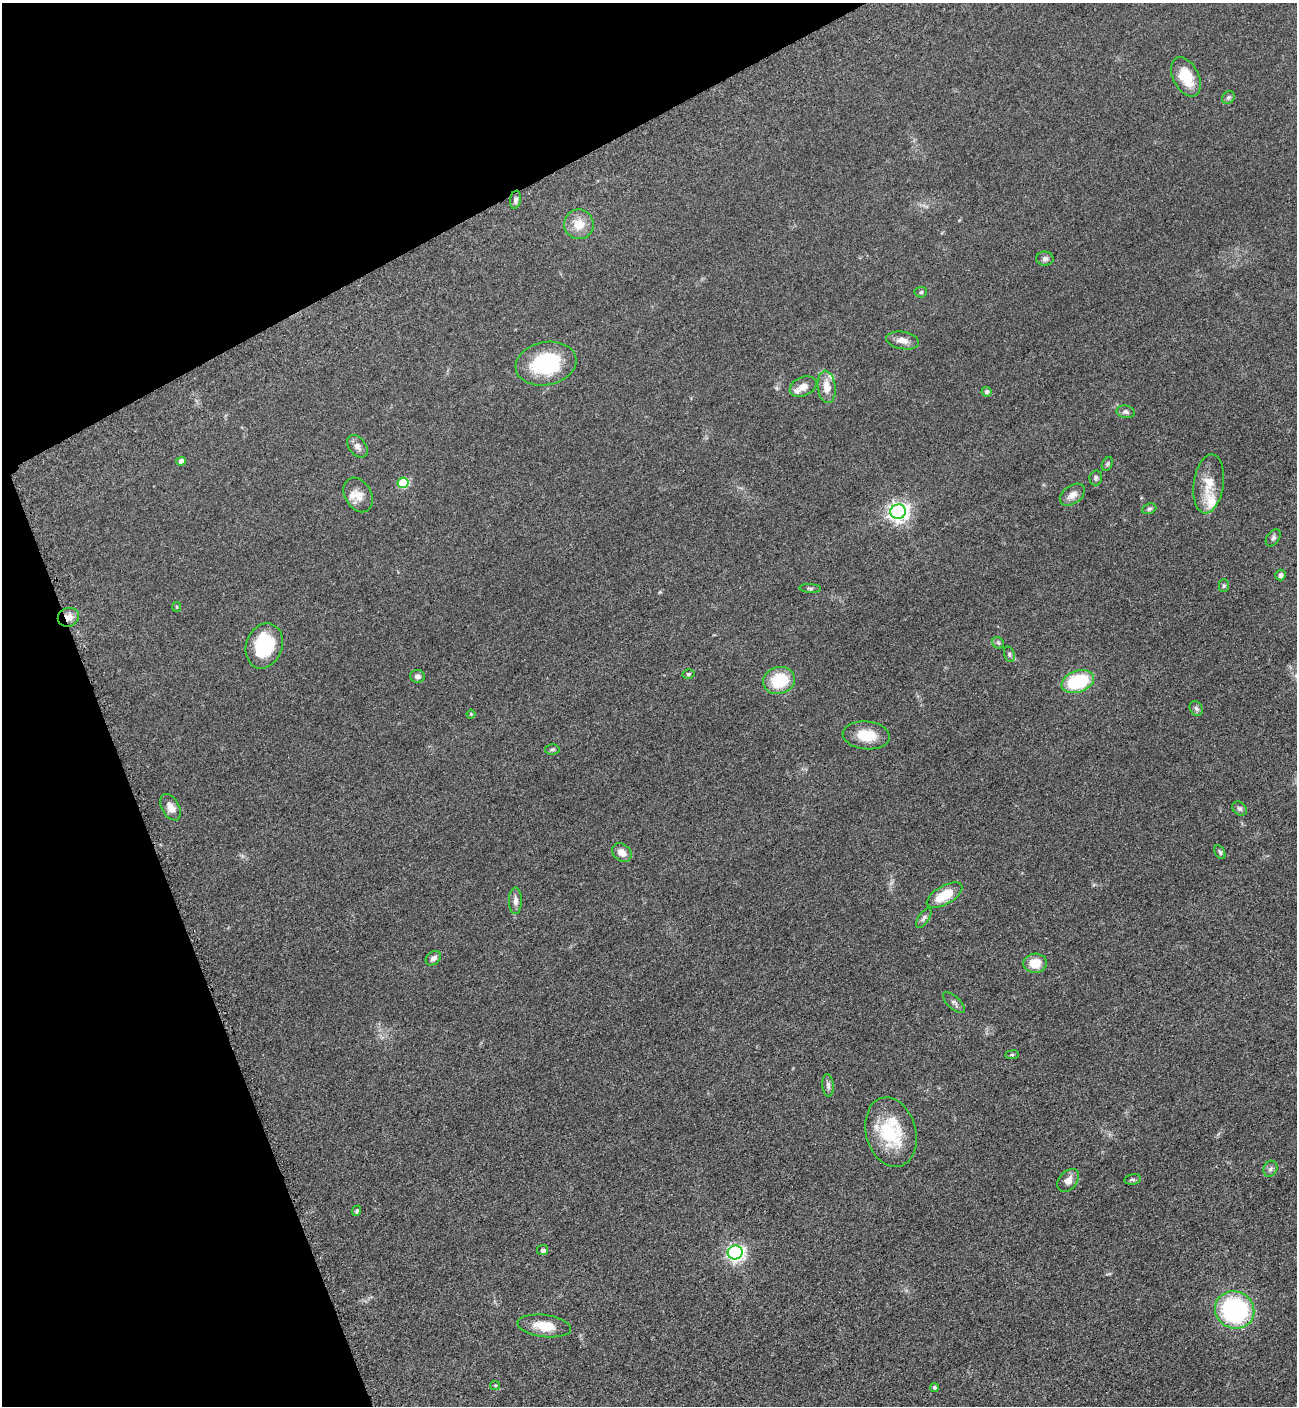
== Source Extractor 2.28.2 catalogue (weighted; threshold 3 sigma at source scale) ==
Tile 5 of 4 x 4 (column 1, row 2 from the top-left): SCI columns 298-1592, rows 2876-4279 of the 5668 x 5702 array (HDU 1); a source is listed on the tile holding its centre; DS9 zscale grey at full resolution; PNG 1299 x 1408 px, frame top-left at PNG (2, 3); each listed source drawn as its Kron ellipse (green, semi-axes under 4 px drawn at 4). Shown black and unused: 21% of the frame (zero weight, under 3 of 5 exposures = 4% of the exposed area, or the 3 px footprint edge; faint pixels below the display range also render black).
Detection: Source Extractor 2.28.2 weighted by HDU 2 'WHT'; one run over the whole footprint, this tile lists its part. Background 0.0524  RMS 0.006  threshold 0.0272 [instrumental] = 3 sigma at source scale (4.5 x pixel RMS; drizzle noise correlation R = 1.50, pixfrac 1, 0.05/0.05 arcsec/px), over >= 5 px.
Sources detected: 65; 3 inside a brighter listed object's ellipse — not listed separately; the other 62 listed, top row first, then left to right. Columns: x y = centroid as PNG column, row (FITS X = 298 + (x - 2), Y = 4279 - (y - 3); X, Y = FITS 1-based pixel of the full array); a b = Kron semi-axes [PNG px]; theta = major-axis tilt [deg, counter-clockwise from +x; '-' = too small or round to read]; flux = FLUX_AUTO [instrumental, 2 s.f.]
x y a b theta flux
1186 77 21 12 -63 14
1228 97 7 5 44 1.4
515 200 9 5 79 1.8
579 224 15 14 - 9.3
1045 259 8 7 - 1.9
921 292 6 5 - 0.95
903 340 17 8 -10 4.7
546 364 31 21 12 46
803 387 14 9 24 5.8
827 387 16 9 -83 7.5
987 392 5 5 - 1.6
1126 412 9 6 -11 1.9
357 446 13 8 -53 3.4
181 461 5 4 - 3.6
1107 464 7 5 62 1.1
1096 478 7 6 - 1.5
403 483 6 5 - 31
1209 484 29 15 82 13
358 495 18 13 -59 6.6
1072 495 14 9 36 4.6
1149 509 7 5 21 1.2
898 512 8 7 - 290
1273 538 9 6 53 1.8
1280 575 5 5 - 2
1224 586 6 5 - 1
810 588 11 4 -2 1.1
177 607 5 4 - 0.62
68 617 11 9 22 4.8
998 643 6 5 - 1
264 646 23 18 70 33
1009 654 8 5 -74 1.3
688 674 6 4 14 0.96
417 676 7 6 - 2.1
779 680 16 13 16 23
1078 681 17 10 18 35
1196 708 8 6 -56 1.6
471 714 4 4 - 0.52
866 735 24 14 -5 13
552 749 7 5 2 1.1
170 807 14 8 -61 4.8
1239 809 8 6 -43 1.5
622 852 11 8 -37 5.1
1220 852 8 4 -61 1.1
944 895 20 9 30 15
515 901 13 6 90 3
924 918 11 5 56 1.8
433 958 8 6 40 2.5
1035 963 12 9 5 10
954 1003 13 6 -42 2.3
1012 1055 7 3 7 0.79
828 1085 11 5 -86 1.8
891 1132 35 25 -75 33
1270 1169 8 6 64 1.8
1132 1179 8 5 9 1.3
1068 1180 13 9 49 4
357 1211 5 4 - 1.2
543 1250 5 5 - 1.9
735 1252 7 7 - 180
1235 1310 20 18 -27 81
544 1326 27 11 -7 12
495 1385 5 4 - 0.69
934 1388 4 4 - 1.5
Overlapping masked pixels (flux is a lower limit): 1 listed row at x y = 68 617